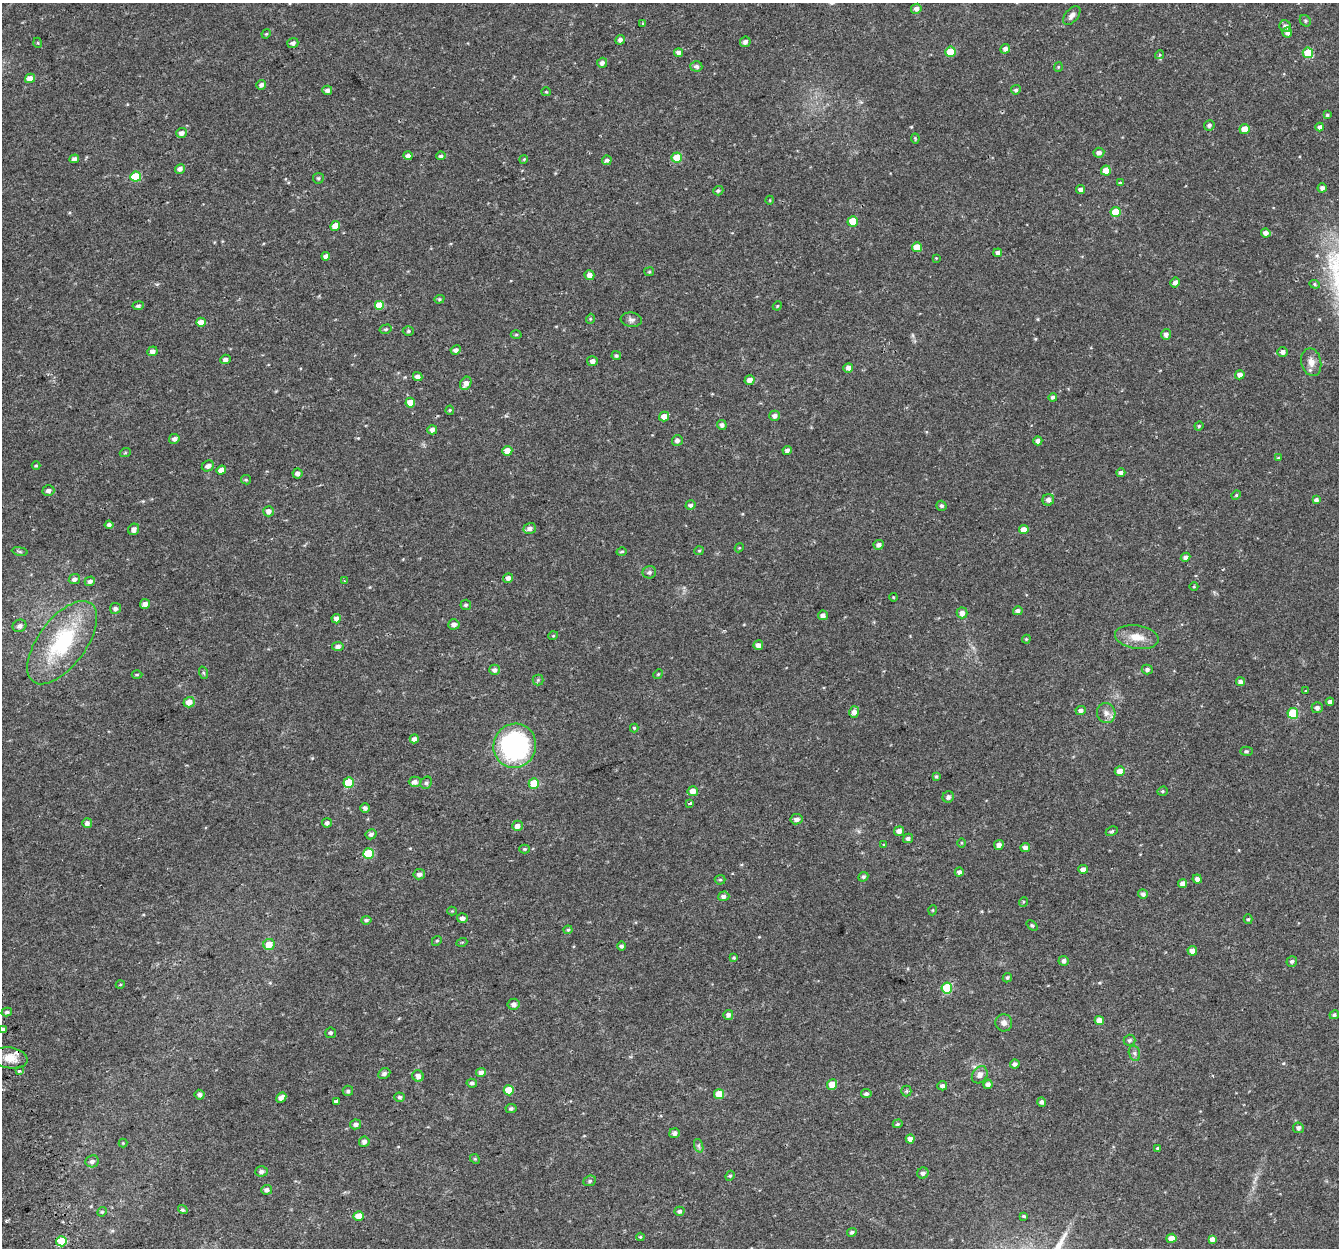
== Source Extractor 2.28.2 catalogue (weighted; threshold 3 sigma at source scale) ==
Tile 7 of 4 x 4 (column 3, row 2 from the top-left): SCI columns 2729-4065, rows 2575-3820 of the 5459 x 5201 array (HDU 1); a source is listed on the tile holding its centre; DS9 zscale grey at full resolution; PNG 1341 x 1250 px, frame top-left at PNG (2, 3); each listed source drawn as its Kron ellipse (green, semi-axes under 4 px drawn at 4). Shown black and unused: <1% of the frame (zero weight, under 2 of 3 exposures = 3% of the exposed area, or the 3 px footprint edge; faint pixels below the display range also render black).
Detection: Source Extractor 2.28.2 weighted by HDU 2 'WHT'; one run over the whole footprint, this tile lists its part. Background 0.0422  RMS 0.0052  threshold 0.0233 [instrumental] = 3 sigma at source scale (4.5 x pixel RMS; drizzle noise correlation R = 1.50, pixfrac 1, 0.0396/0.0396 arcsec/px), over >= 5 px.
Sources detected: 273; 2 cosmic-ray / hot-pixel residue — neither listed nor drawn; the other 271 listed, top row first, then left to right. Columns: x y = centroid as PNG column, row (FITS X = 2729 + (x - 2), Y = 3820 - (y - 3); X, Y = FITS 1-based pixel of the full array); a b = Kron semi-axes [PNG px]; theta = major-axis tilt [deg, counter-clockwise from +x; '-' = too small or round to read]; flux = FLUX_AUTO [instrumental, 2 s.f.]
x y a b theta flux
916 9 5 5 - 2.1
1072 16 11 6 50 2.3
1305 21 6 5 - 0.83
643 23 3 3 - 0.63
1285 26 6 5 - 2
1287 32 5 5 - 2.1
266 34 5 4 - 0.55
620 40 5 4 - 1.8
745 42 5 5 - 1.8
38 43 5 3 - 0.48
293 43 5 5 - 1.5
1005 49 5 4 - 2.1
950 52 5 5 - 11
678 53 4 4 - 2.2
1308 53 5 5 - 15
1160 55 4 4 - 0.61
602 63 5 5 - 1.6
696 66 6 5 - 1.5
1058 67 5 4 - 0.51
30 78 5 4 - 4.5
261 85 5 4 - 1.7
327 90 5 4 - 1.7
1016 90 5 4 - 0.96
546 92 5 4 - 0.6
1327 115 4 4 - 0.71
1209 125 5 5 - 1.5
1320 127 4 4 - 1.7
1244 129 5 5 - 5.3
181 133 5 5 - 2.1
915 138 5 3 - 0.46
1099 153 5 5 - 2.1
408 156 4 4 - 1.7
441 156 5 4 - 0.98
677 158 5 5 - 11
74 159 5 4 - 1.8
524 159 4 3 - 0.46
607 160 5 4 - 1.3
180 169 5 5 - 2
1106 171 5 5 - 6.2
136 177 5 5 - 18
318 178 5 5 - 0.81
1120 183 4 3 - 0.76
1322 188 4 4 - 1.7
1081 189 4 4 - 1.9
718 191 5 4 - 0.96
770 200 4 3 - 0.38
1116 212 5 5 - 14
853 221 5 5 - 12
335 226 5 4 - 5
1266 233 5 4 - 2.3
917 247 5 5 - 7.1
998 253 4 4 - 2
326 256 4 4 - 2.2
936 258 4 4 - 0.38
649 272 5 4 - 0.57
589 275 5 5 - 2.8
1175 283 5 4 - 2.3
1315 284 5 4 - 0.75
439 299 5 4 - 0.7
138 306 6 4 8 1.2
379 306 5 5 - 12
777 306 5 3 - 0.47
590 319 5 3 - 0.48
631 320 10 7 -7 1.8
201 322 5 4 - 4
386 329 6 4 15 0.79
408 331 5 4 - 0.86
1166 334 5 5 - 2
516 335 5 3 - 0.58
456 350 5 4 - 1.9
152 351 5 4 - 2.2
1283 352 5 5 - 2.2
616 356 4 4 - 0.94
225 359 5 4 - 2.1
592 361 5 5 - 2.1
1311 362 14 10 -77 4.1
848 368 5 4 - 1.9
1240 375 5 4 - 2.6
418 377 5 4 - 2.3
750 380 5 4 - 3
466 383 7 5 59 3.3
1053 397 4 4 - 1.1
410 403 5 5 - 6.7
450 410 4 4 - 0.58
774 416 5 5 - 1.9
664 417 5 4 - 4.6
722 425 5 4 - 1.7
1199 426 4 4 - 0.54
432 430 5 4 - 2.4
174 439 5 5 - 1.8
677 440 5 5 - 1.7
1038 441 4 4 - 1.7
787 450 4 4 - 1.9
507 451 5 5 - 5.3
125 453 5 3 - 0.48
1278 458 4 4 - 0.64
36 466 4 4 - 0.54
208 466 6 5 - 2.2
221 470 5 4 - 2.7
298 473 5 5 - 2.2
1121 473 4 4 - 1.7
246 480 5 4 - 0.61
48 491 6 5 - 1.8
1236 495 5 4 - 0.61
1048 500 6 5 - 2.1
1316 500 4 4 - 1.4
690 505 5 4 - 1.3
941 506 5 5 - 1.2
269 511 5 5 - 2.6
109 525 4 4 - 1.5
530 528 6 5 - 2.2
134 529 6 5 - 2
1024 530 5 4 - 4.8
879 545 5 4 - 1.9
739 548 5 3 - 0.43
20 551 8 4 -9 0.87
699 551 5 4 - 0.58
622 552 5 4 - 0.71
1186 557 5 4 - 2
649 572 7 6 - 1.4
508 578 5 4 - 2.1
74 579 6 5 - 1.8
90 581 5 4 - 1.7
344 581 4 3 - 0.8
1194 587 4 3 - 0.38
893 597 4 3 - 0.48
145 604 5 5 - 2.4
466 605 5 5 - 1.1
115 608 5 5 - 1.7
1018 611 5 4 - 1.8
962 613 5 5 - 3
823 615 5 4 - 2.3
336 619 5 4 - 2.3
454 624 5 5 - 2
20 626 7 6 - 2
553 636 5 3 - 0.45
1137 637 22 11 -9 7.8
1026 639 4 4 - 0.55
62 643 49 24 53 46
758 645 5 4 - 2.4
338 647 6 4 12 1.7
495 670 5 5 - 1.9
1147 670 5 5 - 1.4
204 673 6 4 -70 0.64
658 674 5 4 - 0.53
137 675 5 3 - 0.53
538 680 5 5 - 0.76
1240 682 4 4 - 2.1
1305 691 3 3 - 1.1
189 702 5 5 - 4.2
1330 702 4 4 - 2
1317 708 5 5 - 1.8
1081 710 5 4 - 1.9
854 712 6 5 - 3.2
1106 713 10 9 - 2.9
1293 713 5 5 - 23
634 728 4 4 - 0.81
414 739 4 4 - 2.1
515 746 22 21 - 75
1246 751 6 4 1 0.8
1120 771 5 5 - 4.2
936 776 3 3 - 0.7
415 782 6 5 - 2.2
349 783 5 5 - 19
426 783 6 5 - 1
534 783 5 5 - 13
693 791 5 5 - 4.7
1162 791 5 4 - 0.66
948 797 6 5 - 1.6
690 803 4 2 - 1.1
365 808 4 4 - 1.8
796 819 6 5 - 2.3
87 823 5 5 - 2.3
327 823 5 4 - 1.3
517 826 5 5 - 2.7
899 831 5 5 - 2.9
1112 831 6 4 27 0.73
371 834 5 5 - 1.6
908 838 5 4 - 1.3
961 843 5 3 - 0.49
884 845 4 3 - 0.52
999 845 5 5 - 2.3
1025 848 5 4 - 2.3
525 849 5 4 - 0.67
368 854 5 5 - 18
1083 869 4 4 - 2.9
959 872 4 4 - 1.7
419 874 6 5 - 1.8
863 877 5 4 - 1
1197 879 5 4 - 1.8
720 880 5 5 - 0.68
1183 883 4 4 - 3
1143 894 5 5 - 1.7
724 896 5 5 - 2
1023 902 5 3 - 0.45
933 910 5 3 - 0.44
452 911 4 4 - 0.49
462 918 5 5 - 1.7
1248 919 5 4 - 0.74
366 920 5 4 - 1.1
1032 925 6 4 -38 0.81
568 930 4 4 - 0.63
437 941 5 4 - 0.66
462 942 5 3 - 0.45
269 944 6 5 - 6.2
621 946 5 4 - 1.2
1192 951 5 4 - 3.2
734 958 4 4 - 0.66
1064 961 5 5 - 2.1
1292 961 5 5 - 1.2
1007 978 5 4 - 0.93
120 985 4 3 - 0.43
947 988 5 5 - 26
514 1004 6 5 - 2
7 1012 5 4 - 1.1
728 1015 5 5 - 2.2
1334 1015 5 4 - 0.96
1099 1020 5 4 - 5.1
1004 1023 8 8 - 2.6
3 1029 4 3 - 1.1
331 1033 5 5 - 0.97
1129 1040 6 5 - 1.2
1134 1053 8 5 -72 1.2
10 1058 18 10 -9 6.4
1015 1064 5 4 - 1.7
19 1071 3 3 - 1.4
384 1073 6 5 - 1.6
481 1073 5 4 - 2.2
980 1075 9 7 54 2.6
418 1076 6 5 - 2.3
472 1083 5 4 - 1.2
832 1084 5 5 - 7.2
988 1084 5 4 - 2.1
942 1086 5 4 - 1.6
509 1090 5 5 - 11
348 1091 5 5 - 1
906 1091 5 5 - 0.79
719 1094 5 5 - 12
866 1094 5 4 - 1.3
200 1095 5 5 - 1.6
281 1097 5 4 - 2.7
400 1097 5 4 - 1.2
336 1102 4 3 - 8.8
1042 1102 4 4 - 1.6
511 1109 5 4 - 1.1
356 1124 5 5 - 1.9
898 1124 5 4 - 0.72
1298 1128 5 5 - 1.7
674 1133 5 5 - 1.9
910 1139 4 4 - 2.7
364 1142 5 5 - 1.9
123 1143 4 4 - 0.51
699 1146 7 4 -71 1.1
1158 1148 4 3 - 0.76
475 1159 5 4 - 0.61
92 1161 7 6 - 1.9
262 1171 6 5 - 1.7
923 1173 6 5 - 1.7
730 1176 5 4 - 0.67
590 1181 6 5 - 0.98
267 1190 5 5 - 2
183 1210 5 4 - 1
679 1211 5 4 - 1.2
102 1212 5 4 - 0.64
359 1216 5 5 - 5.9
1024 1216 3 3 - 0.62
852 1232 5 4 - 1
640 1237 4 4 - 0.54
1171 1238 5 4 - 5.3
1212 1239 4 4 - 2.3
62 1241 5 5 - 20
Isophote crosses this tile's border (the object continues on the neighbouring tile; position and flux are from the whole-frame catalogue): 1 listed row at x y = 3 1029